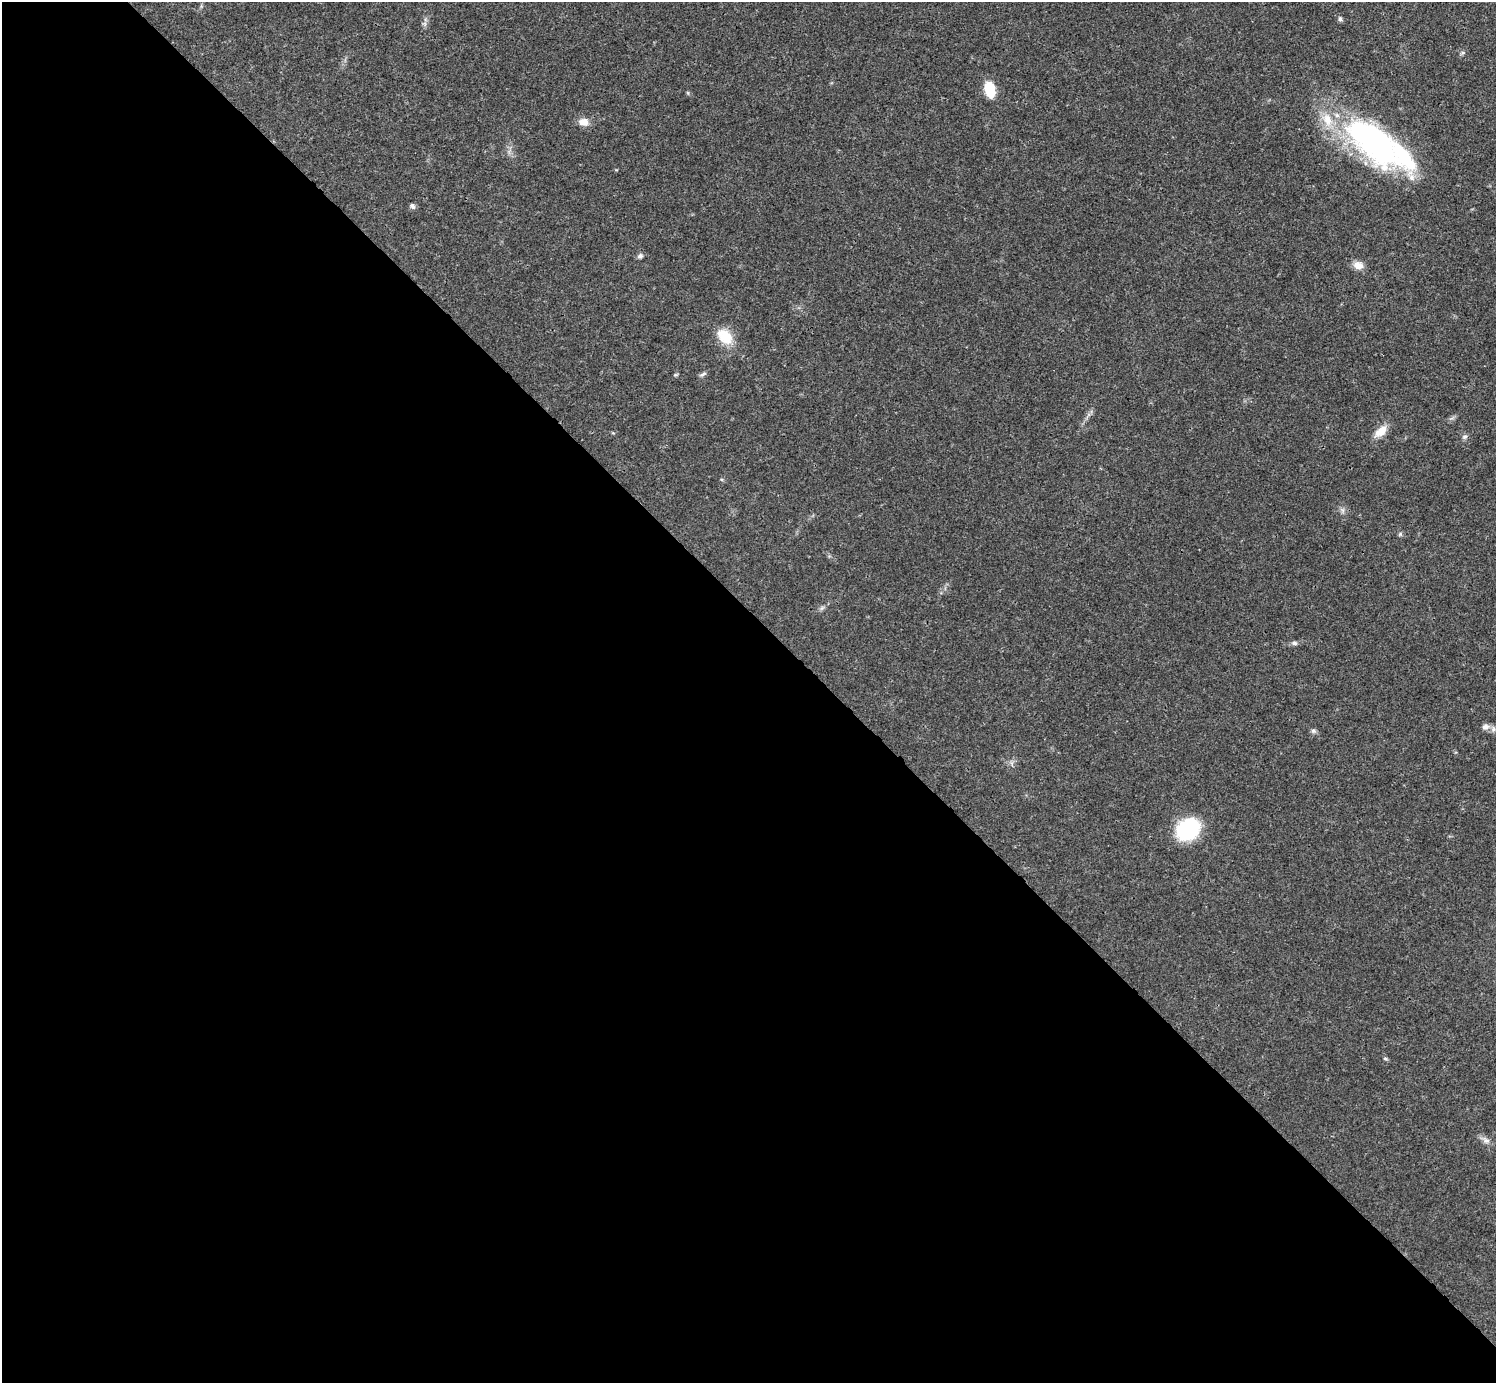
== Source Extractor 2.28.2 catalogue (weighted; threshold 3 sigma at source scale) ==
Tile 9 of 4 x 4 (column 1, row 3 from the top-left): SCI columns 1-1494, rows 1539-2919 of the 5981 x 5981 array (HDU 1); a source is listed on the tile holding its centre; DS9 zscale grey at full resolution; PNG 1498 x 1385 px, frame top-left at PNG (2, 2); no overlay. Shown black and unused: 55% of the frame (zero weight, under 3 of 4 exposures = <1% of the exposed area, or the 3 px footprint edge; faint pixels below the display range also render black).
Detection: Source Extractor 2.28.2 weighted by HDU 2 'WHT'; one run over the whole footprint, this tile lists its part. Background 0.0207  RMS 0.0023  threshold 0.0101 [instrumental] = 3 sigma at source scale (4.5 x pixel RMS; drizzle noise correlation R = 1.50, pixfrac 1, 0.05/0.05 arcsec/px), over >= 5 px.
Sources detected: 30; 3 inside a brighter object's white glare — not listed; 3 inside a brighter listed object's ellipse — not listed separately; the other 24 listed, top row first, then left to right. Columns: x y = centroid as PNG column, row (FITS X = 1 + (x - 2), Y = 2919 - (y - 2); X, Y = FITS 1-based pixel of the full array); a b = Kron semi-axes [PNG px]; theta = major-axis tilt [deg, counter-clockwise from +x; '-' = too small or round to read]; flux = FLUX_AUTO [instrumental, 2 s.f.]
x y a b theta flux
1340 19 6 5 - 0.58
424 24 7 5 -30 0.51
1463 53 8 5 27 0.42
990 89 16 10 -76 5.4
688 93 6 3 -72 0.26
583 122 12 8 -8 2.3
1375 143 88 33 -36 55
412 206 8 6 -50 0.6
640 256 6 6 - 0.67
1358 265 13 9 -22 2
725 336 23 16 -44 5.5
702 374 11 4 31 0.56
675 375 6 4 42 0.31
1381 431 19 10 44 2.9
1464 437 8 7 - 0.62
1342 510 9 6 -72 0.74
1400 534 6 5 - 0.39
822 608 7 6 - 0.53
1294 643 8 5 -2 0.62
1485 727 10 7 16 1.1
1313 731 7 7 - 0.53
1188 830 18 15 36 24
1385 1059 7 3 -9 0.3
1486 1140 13 8 -39 1.2